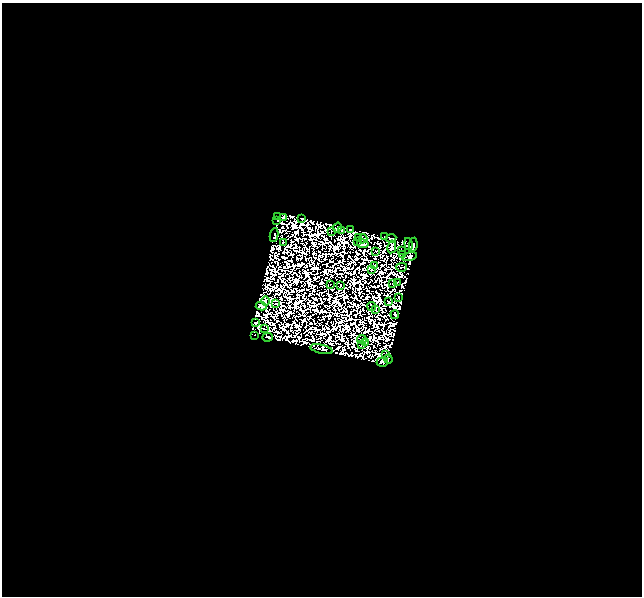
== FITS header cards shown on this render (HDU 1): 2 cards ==
NAXIS1  =                  640
NAXIS2  =                  594

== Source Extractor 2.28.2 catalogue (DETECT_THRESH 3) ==
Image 640 x 594 px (HDU 1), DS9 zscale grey, 1 PNG px = 1 image px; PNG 644 x 598 px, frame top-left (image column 1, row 594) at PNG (2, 3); each listed source drawn as its Kron ellipse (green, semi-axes under 4 px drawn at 4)
Background 0.138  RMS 1.3e-04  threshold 3.81e-04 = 3 sigma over >= 5 px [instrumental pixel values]
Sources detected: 149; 100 with non-positive FLUX_AUTO (blend fragments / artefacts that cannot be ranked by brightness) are neither listed nor drawn; the other 49 listed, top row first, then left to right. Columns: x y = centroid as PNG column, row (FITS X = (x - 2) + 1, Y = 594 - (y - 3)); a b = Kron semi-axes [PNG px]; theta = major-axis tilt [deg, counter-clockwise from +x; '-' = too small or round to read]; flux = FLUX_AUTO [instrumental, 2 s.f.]
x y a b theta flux
278 216 3 2 - 17
283 217 3 2 - 0.49
302 218 3 3 - 31
277 220 2 2 - 20
337 228 5 3 - 41
350 229 3 3 - 24
341 230 4 3 - 15
331 232 3 2 - 4
274 235 7 3 81 10
384 236 3 2 - 15
358 237 3 2 - 12
391 238 5 3 - 7.2
363 239 4 2 - 9.9
357 241 2 2 - 0.61
283 242 3 2 - 2.8
363 244 6 4 -8 15
408 244 6 2 -78 15
413 245 7 4 82 81
392 247 6 3 79 11
401 250 2 2 - 9.1
376 251 3 2 - 3.2
403 254 4 2 - 2.3
410 257 7 4 15 91
375 265 2 2 - 0.6
402 267 5 2 - 1.8
371 269 4 2 - 15
398 282 3 2 - 4.6
331 284 2 2 - 6.1
393 284 3 2 - 19
340 286 2 2 - 17
399 297 2 2 - 16
266 301 5 3 - 4.5
389 302 3 3 - 12
275 304 3 2 - 1.2
261 306 5 4 - 11
372 306 4 3 - 8.3
376 310 2 2 - 9.4
395 314 4 2 - 40
255 323 4 3 - 30
264 329 3 2 - 10
254 335 2 2 - 1.8
267 337 5 3 - 13
362 339 5 2 - 5
365 343 4 2 - 9.3
361 345 3 2 - 0.62
322 349 12 3 -12 7.8
386 354 3 2 - 16
388 359 4 3 - 2
382 362 5 4 - 35
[100 non-positive-flux detections neither listed nor drawn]